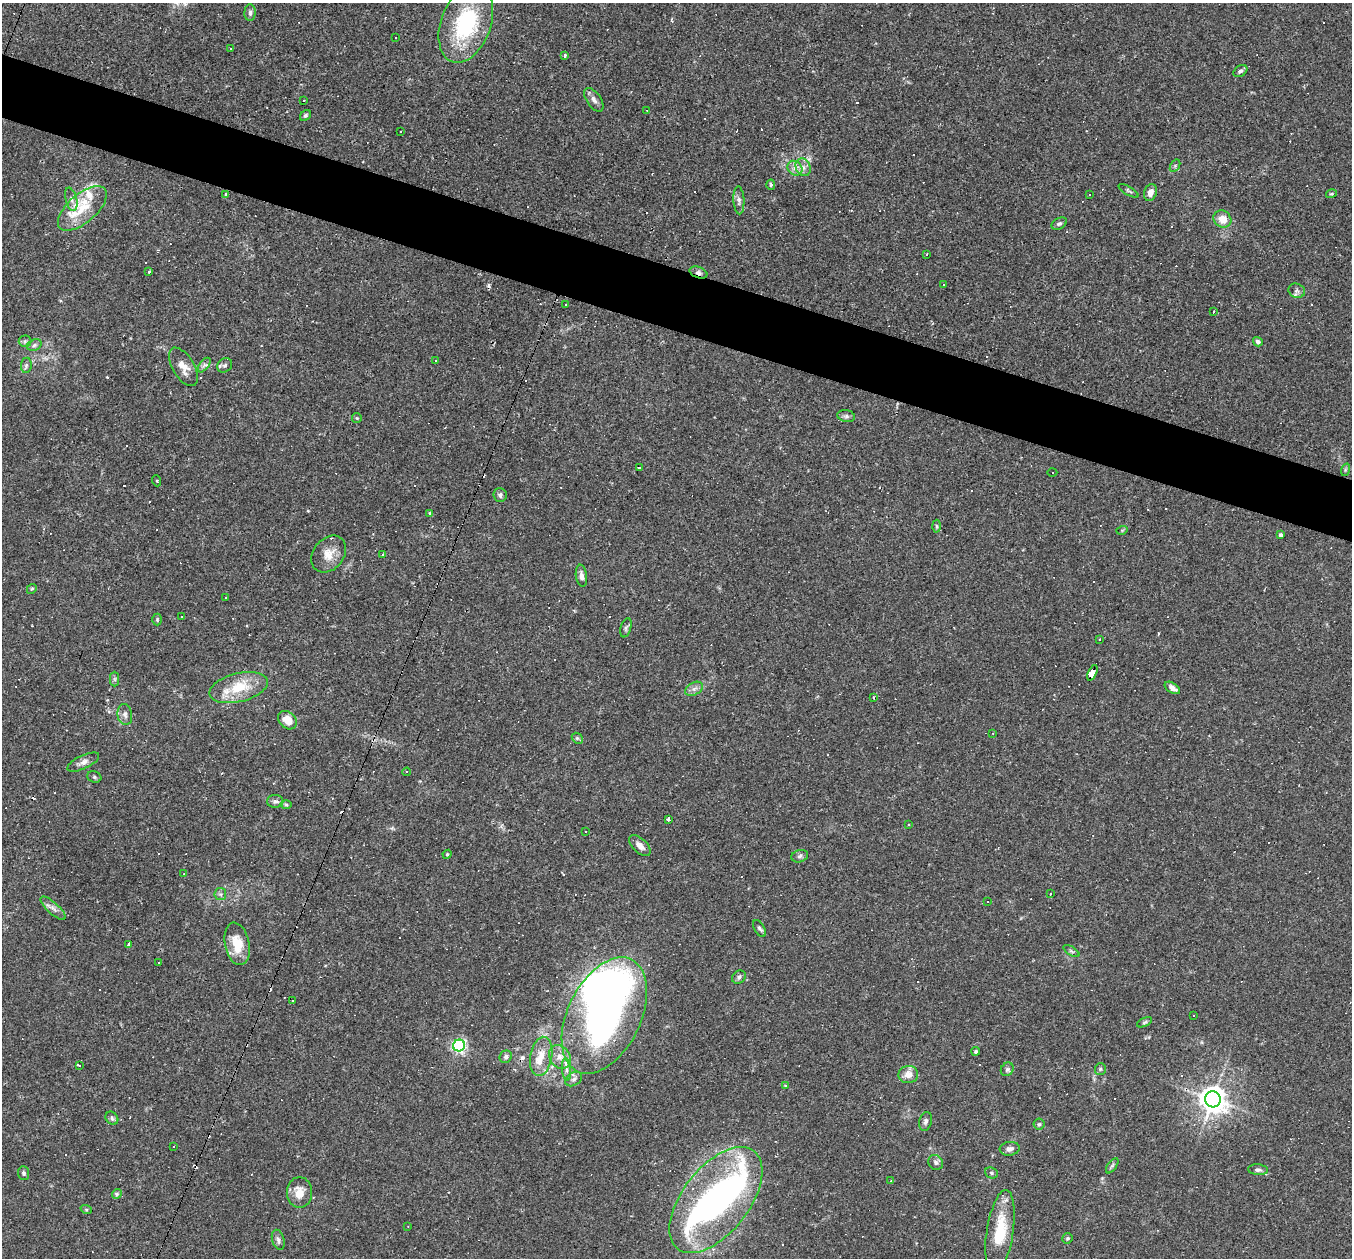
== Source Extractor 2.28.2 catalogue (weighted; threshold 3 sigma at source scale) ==
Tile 11 of 4 x 4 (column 3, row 3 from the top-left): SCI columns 2701-4050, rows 1517-2772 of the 5400 x 5416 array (HDU 1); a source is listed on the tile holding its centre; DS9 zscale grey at full resolution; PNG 1354 x 1260 px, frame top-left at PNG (2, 3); each listed source drawn as its Kron ellipse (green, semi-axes under 4 px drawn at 4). Shown black and unused: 5% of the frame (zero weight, under 2 of 3 exposures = <1% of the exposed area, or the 3 px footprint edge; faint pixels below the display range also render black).
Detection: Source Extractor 2.28.2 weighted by HDU 2 'WHT'; one run over the whole footprint, this tile lists its part. Background 0.0262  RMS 0.0043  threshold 0.0193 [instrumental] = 3 sigma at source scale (4.5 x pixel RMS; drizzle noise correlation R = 1.50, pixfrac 1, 0.05/0.05 arcsec/px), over >= 5 px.
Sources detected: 220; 3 inside a brighter object's white glare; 83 cosmic-ray / hot-pixel residue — neither listed nor drawn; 6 inside a brighter listed object's ellipse — not listed separately; the other 128 listed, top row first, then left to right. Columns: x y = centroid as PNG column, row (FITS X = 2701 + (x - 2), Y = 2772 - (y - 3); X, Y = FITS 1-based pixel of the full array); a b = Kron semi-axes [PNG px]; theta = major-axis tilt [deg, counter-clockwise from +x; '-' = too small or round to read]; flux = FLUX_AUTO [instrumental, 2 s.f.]
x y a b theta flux
250 13 8 5 90 1.1
466 23 41 25 70 42
396 38 2 2 - 0.36
231 48 3 3 - 11
564 55 3 3 - 1.4
1240 71 7 5 34 1.1
594 100 13 7 -55 2.1
304 101 3 3 - 3
647 110 2 2 - 0.36
305 115 6 5 - 0.76
401 131 2 2 - 0.27
1175 166 7 4 57 0.68
803 167 9 7 -62 2.1
795 168 8 6 -45 1.9
771 185 5 3 - 0.5
1129 191 11 3 -30 0.77
1150 192 9 6 72 2.6
226 194 3 3 - 0.62
1331 194 5 3 - 0.53
1089 195 3 2 - 0.32
71 199 12 5 -76 2.1
739 200 14 5 -87 1.5
82 208 30 14 41 13
1222 219 9 8 - 5.4
1059 224 8 5 30 1
927 254 3 2 - 0.34
149 271 3 2 - 0.52
698 273 9 5 -20 1.5
944 284 3 2 - 0.41
1297 291 8 7 - 1.4
565 304 3 2 - 0.54
1213 312 3 2 - 0.47
25 341 6 6 - 0.85
1258 342 5 4 - 1
34 345 7 5 24 1.1
435 360 3 3 - 0.82
26 365 7 5 84 1
204 365 8 4 52 1.3
225 365 8 6 42 1.1
183 367 21 10 -59 4.4
846 416 9 6 -10 1.1
357 418 5 4 - 0.48
640 468 3 3 - 1.1
1345 470 6 4 72 0.64
1052 472 5 3 - 0.5
157 481 5 3 - 0.52
500 495 7 6 - 1.2
430 513 3 3 - 0.7
937 526 6 4 -88 0.61
1122 530 6 3 17 0.49
1280 535 4 4 - 2.1
329 554 20 15 52 6.2
382 554 3 3 - 0.69
581 576 11 5 -82 1.6
32 589 5 4 - 0.56
225 597 2 2 - 0.33
181 616 3 3 - 1.8
157 620 6 5 - 0.56
626 628 10 5 74 0.94
1100 639 3 2 - 0.35
1092 673 8 4 67 74
115 679 7 4 -90 0.81
239 688 30 14 14 14
1172 688 8 5 -33 2.2
694 689 9 6 29 1.7
874 697 3 3 - 0.71
125 715 10 7 -79 1.7
287 720 10 8 -41 5.7
993 733 4 3 - 0.36
577 738 6 4 -44 0.61
83 762 17 6 25 2.2
407 772 4 3 - 0.47
94 777 7 5 -22 0.81
275 801 8 6 0 1.2
286 805 6 4 -1 0.56
668 819 4 3 - 0.82
908 824 3 3 - 0.69
586 832 3 2 - 0.4
640 846 13 7 -44 2.6
447 854 4 4 - 0.49
800 856 8 6 18 1.2
184 874 2 2 - 0.22
220 894 6 6 - 0.89
1050 894 3 3 - 0.33
988 902 3 2 - 0.63
53 908 16 5 -42 2.1
759 929 9 5 -58 1
237 944 21 12 -78 10
128 945 4 3 - 1.2
1071 951 9 3 -33 0.75
159 962 3 3 - 0.92
739 977 7 6 - 1.2
292 1001 3 3 - 0.38
1193 1015 3 2 - 0.4
604 1016 62 36 64 150
1145 1022 8 4 27 0.71
459 1045 6 6 - 94
976 1051 4 4 - 0.65
541 1056 20 11 79 6
506 1057 6 6 - 1.1
560 1057 12 10 -55 3.8
79 1065 3 3 - 4.1
566 1069 11 4 -85 1.7
1007 1069 7 6 - 0.97
1100 1069 6 5 - 0.66
908 1075 10 8 10 4.1
574 1079 9 6 34 1.4
785 1086 4 4 - 0.43
1213 1099 8 8 - 490
112 1118 7 5 -47 0.98
926 1121 9 6 76 1.3
1039 1124 6 5 - 0.7
174 1146 3 2 - 0.44
1010 1149 10 7 7 1.8
936 1162 8 7 - 1.3
1112 1166 9 4 54 0.85
1258 1170 10 5 -5 1.2
24 1173 7 5 -85 0.86
991 1173 6 5 - 0.78
891 1181 3 2 - 0.58
299 1192 15 12 90 5.9
117 1194 5 4 - 0.75
716 1200 62 33 52 110
86 1209 6 3 -20 0.51
408 1226 2 2 - 0.28
1000 1232 42 13 81 16
1067 1238 5 5 - 0.6
278 1240 10 6 -73 1.5
Overlapping masked pixels (flux is a lower limit): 2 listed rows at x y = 698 273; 1092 673